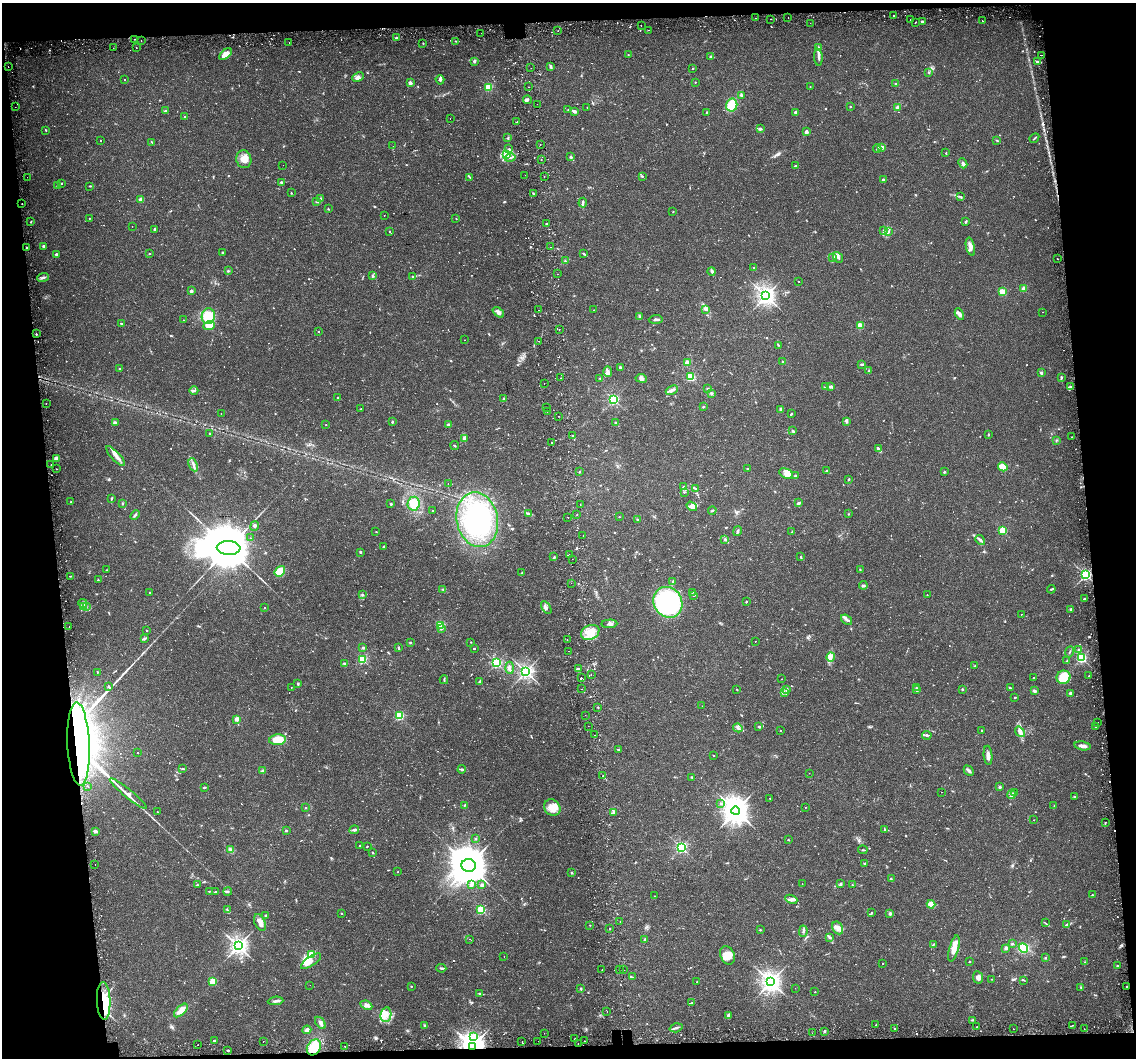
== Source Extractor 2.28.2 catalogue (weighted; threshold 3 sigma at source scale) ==
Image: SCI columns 43-4575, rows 106-4327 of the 4619 x 4393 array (HDU 1 of 3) = the unmasked area's bounding box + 8 px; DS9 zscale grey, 4 x 4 block average (1 PNG px = mean of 4 x 4 image px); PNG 1138 x 1060 px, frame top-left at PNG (2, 3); each listed source drawn as its Kron ellipse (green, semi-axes under 4 px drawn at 4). Shown black and unused: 12% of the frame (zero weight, under 2 of 3 exposures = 5% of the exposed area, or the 3 px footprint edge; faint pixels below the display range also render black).
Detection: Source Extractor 2.28.2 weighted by HDU 2 'WHT'. Background 0.0303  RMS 0.0033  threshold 0.015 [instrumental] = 3 sigma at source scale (4.5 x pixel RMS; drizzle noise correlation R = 1.50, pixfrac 1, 0.0396/0.0396 arcsec/px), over >= 5 px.
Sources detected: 1085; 5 too faint to see at this stretch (4 x 4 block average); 9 inside a brighter object's white glare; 52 cosmic-ray / hot-pixel residue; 2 long thin detections or spike segments (spike, bleed or trail) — neither listed nor drawn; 22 coinciding with a brighter row at this scale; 36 inside a brighter listed object's ellipse — not listed separately; of the other 959, all 500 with FLUX_AUTO >= 1.2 (the completeness limit of this list) listed and drawn (459 fainter detections not listed), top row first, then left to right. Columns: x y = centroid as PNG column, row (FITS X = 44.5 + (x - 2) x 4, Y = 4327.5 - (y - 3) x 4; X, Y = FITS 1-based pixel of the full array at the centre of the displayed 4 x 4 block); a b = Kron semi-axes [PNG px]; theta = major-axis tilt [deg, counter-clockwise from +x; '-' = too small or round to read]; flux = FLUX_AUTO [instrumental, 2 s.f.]
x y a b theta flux
894 16 2 2 - 9.3
788 17 2 2 - 1.9
756 18 2 2 - 2.1
770 19 2 2 - 1.6
910 20 2 2 - 3.4
982 21 2 2 - 10
915 22 2 2 - 2.2
922 22 2 2 - 8
810 23 2 2 - 2.4
641 25 2 2 - 1.6
649 30 2 2 - 1.8
558 31 2 2 - 2
481 33 2 2 - 1.8
396 38 2 2 - 11
134 39 2 2 - 1.8
141 40 2 2 - 1.3
456 41 2 2 - 1.2
289 42 2 2 - 2.2
423 43 2 2 - 1.9
113 48 2 2 - 2
136 48 2 2 - 1.3
818 48 3 2 - 2.2
226 54 7 4 38 22
628 54 2 2 - 1.6
1041 55 2 2 - 1.7
711 57 2 2 - 9.9
818 57 8 2 -86 6
474 61 3 3 - 3.6
1037 62 4 2 - 2.9
8 67 2 2 - 1.3
551 67 3 2 - 2.4
531 68 2 2 - 1.3
693 68 2 2 - 2.8
929 72 3 2 - 1.6
358 77 6 4 25 7.6
124 79 2 2 - 1.4
440 80 5 3 - 3.3
695 82 2 2 - 2
410 83 2 2 - 19
896 84 3 2 - 2.3
810 86 2 2 - 1.5
488 87 2 2 - 110
528 87 2 2 - 2.3
741 95 2 2 - 3.9
527 100 4 3 - 3.8
537 104 2 2 - 1.6
732 105 6 5 - 42
850 106 2 2 - 2.9
15 107 2 2 - 2.6
897 107 4 3 - 4
587 108 2 2 - 1.6
568 110 2 2 - 1.2
166 111 4 2 - 2.5
574 111 4 2 - 5.5
706 112 2 2 - 1.8
795 112 2 2 - 9.2
184 117 2 2 - 2.8
450 119 2 2 - 4.3
517 122 2 2 - 3.9
760 129 2 2 - 4.3
45 130 3 2 - 1.4
806 132 2 2 - 21
508 138 3 2 - 1.5
1034 138 5 2 - 2.1
101 140 2 2 - 2.5
997 140 4 2 - 1.6
152 142 4 2 - 1.9
540 145 2 2 - 2.8
393 146 2 2 - 1.5
881 147 3 2 - 2.7
877 148 4 2 - 2.9
509 149 3 3 - 2.7
946 153 2 2 - 2.4
506 154 2 2 - 34
571 157 3 3 - 2.6
510 158 5 2 - 3.2
244 159 9 7 -82 16
541 160 2 2 - 1.3
963 163 5 3 - 5.2
283 165 2 2 - 1.6
795 166 2 2 - 3
525 175 2 2 - 1.8
544 176 2 2 - 4.2
642 176 3 2 - 1.4
27 177 2 2 - 1.4
470 177 3 2 - 1.7
883 180 2 2 - 9.7
61 183 2 2 - 1.6
281 183 4 2 - 2.4
58 185 2 2 - 2.4
90 186 3 2 - 1.5
291 193 2 2 - 2.6
533 193 3 2 - 1.6
961 197 2 2 - 1.3
141 199 4 3 - 6.3
320 199 3 2 - 2.2
317 202 4 2 - 1.7
583 203 5 2 - 3.6
22 204 2 2 - 1.7
328 209 2 2 - 1.3
673 212 2 2 - 1.8
384 216 2 2 - 1.5
89 218 2 2 - 1.2
456 219 2 2 - 2
966 221 3 2 - 2.9
31 222 2 2 - 1.3
546 224 2 2 - 2.6
132 226 2 2 - 1.4
155 229 3 2 - 2.7
389 231 2 2 - 1.7
883 231 3 2 - 3.3
888 231 4 2 - 3.2
43 246 2 2 - 9
27 247 2 2 - 4.7
550 247 2 2 - 2.1
970 247 9 4 -76 11
149 253 2 2 - 2.3
223 253 3 2 - 2.5
56 254 2 2 - 9.8
583 254 3 2 - 1.7
838 257 6 3 -51 5.7
833 258 2 2 - 1.4
1057 259 2 2 - 1.7
565 261 2 2 - 1.3
754 267 2 2 - 2
228 271 3 2 - 1.6
712 271 4 3 - 3.3
558 274 2 2 - 2.2
372 276 4 2 - 2.4
413 276 4 2 - 1.5
43 277 6 3 22 4.6
798 281 2 2 - 2.5
1024 288 2 2 - 32
191 291 2 2 - 15
1002 292 2 2 - 86
766 296 3 3 - 1100
539 310 2 2 - 3
594 310 2 2 - 1.6
706 310 3 2 - 1.9
498 312 6 3 -40 7.3
1043 312 2 2 - 1.4
959 314 6 3 -61 7.6
208 316 8 6 79 64
639 317 3 2 - 1.9
656 319 7 2 4 4.3
183 320 2 2 - 1.3
121 323 2 2 - 2.6
209 326 6 4 22 44
860 326 2 2 - 75
559 329 2 2 - 1.9
318 331 2 2 - 2.2
36 334 2 2 - 4.4
464 340 2 2 - 1.2
539 341 2 2 - 5.5
778 345 3 2 - 1.4
782 362 2 2 - 1.7
687 363 2 2 - 44
861 364 3 2 - 2.9
620 367 2 2 - 11
119 369 2 2 - 1.5
869 371 2 2 - 1.5
608 372 5 3 - 6.2
1041 373 2 2 - 8.9
691 377 2 2 - 160
1061 377 2 2 - 3.3
560 378 2 2 - 2.1
600 378 2 2 - 1.6
641 378 5 4 - 6.3
544 384 2 2 - 3.4
830 386 2 2 - 12
1070 386 2 2 - 3.3
825 387 3 2 - 1.2
707 388 3 2 - 1.3
672 390 6 3 22 5.9
194 391 4 2 - 3.2
711 393 3 2 - 2.7
337 397 2 2 - 2.3
504 399 2 2 - 17
614 399 2 2 - 310
46 404 2 2 - 2.8
546 407 2 2 - 1.2
703 407 2 2 - 4.2
361 409 2 2 - 2.4
781 409 2 2 - 15
547 411 2 2 - 1.3
221 414 2 2 - 2.3
791 414 2 2 - 1.8
559 416 2 2 - 3.1
847 421 4 2 - 1.9
392 422 3 2 - 2.7
115 423 4 3 - 2.6
615 423 2 2 - 5.8
326 425 2 2 - 1.7
448 425 2 2 - 13
793 431 3 2 - 3.7
209 433 2 2 - 2
988 434 3 2 - 1.6
573 436 3 2 - 2.2
1071 437 2 2 - 1.3
465 439 3 2 - 3
1056 440 3 2 - 1.8
551 442 2 2 - 2.7
455 446 4 2 - 1.8
878 449 4 3 - 3.2
115 456 13 3 -47 10
56 458 3 3 - 6.6
51 465 2 2 - 1.9
193 465 7 2 -66 4.7
1003 467 5 4 - 23
56 469 2 2 - 1.6
748 469 2 2 - 8.8
579 471 2 2 - 1.4
827 471 2 2 - 1.8
944 472 2 2 - 6.8
786 474 7 4 -26 11
795 476 2 2 - 8.6
849 479 3 2 - 2.6
448 484 2 2 - 1.7
683 487 3 2 - 1.7
695 489 2 2 - 3.3
684 492 2 2 - 1.7
111 498 2 2 - 2.6
71 502 2 2 - 1.8
122 503 2 2 - 1.8
799 503 4 2 - 4.4
391 504 2 2 - 7
414 504 7 6 - 44
580 504 2 2 - 1.4
692 506 5 4 - 9.5
712 510 4 2 - 2.3
433 511 2 2 - 1.2
528 513 4 2 - 1.4
577 514 2 2 - 2.3
848 514 2 2 - 1.5
135 515 5 2 - 3.9
568 517 2 2 - 12
619 517 2 2 - 1.9
637 519 2 2 - 1.4
477 520 28 20 -79 170
255 526 5 3 - 3.3
1002 530 2 2 - 110
737 531 5 3 - 3.4
376 532 2 2 - 2.2
792 532 2 2 - 1.9
583 535 2 2 - 9.5
250 538 2 2 - 1.4
725 539 2 2 - 13
980 540 5 2 - 5
384 546 2 2 - 2.2
229 548 12 7 -1 17000
360 552 2 2 - 5.7
569 554 2 2 - 1.8
554 557 3 2 - 1.4
800 557 3 2 - 1.2
572 559 2 2 - 1.3
860 569 3 2 - 1.3
107 570 2 2 - 1.8
280 571 6 4 51 46
522 572 3 2 - 1.5
1085 575 2 2 - 360
70 576 4 2 - 1.6
98 580 3 2 - 1.4
673 581 2 2 - 3
571 583 2 2 - 1.2
863 585 4 2 - 2.9
443 589 3 2 - 1.6
1051 589 4 2 - 2.6
149 592 2 2 - 1.8
692 592 2 2 - 2.1
363 594 3 2 - 1.2
694 595 2 2 - 2.2
927 595 2 2 - 1.7
1084 599 2 2 - 5.2
668 602 16 14 -58 310
746 602 2 2 - 1.7
83 603 4 2 - 3.5
86 606 4 2 - 2.5
83 607 3 2 - 2.8
264 608 2 2 - 2.7
546 608 7 3 -57 5.7
1071 609 2 2 - 8.2
1021 614 2 2 - 1.3
846 620 6 2 -38 5.1
609 624 8 3 3 5.3
440 625 2 2 - 140
69 627 2 2 - 1.6
441 628 2 2 - 7.1
147 631 2 2 - 3.4
590 632 9 7 23 24
144 638 3 2 - 2.3
567 640 2 2 - 1.7
755 641 2 2 - 2.6
410 642 3 2 - 1.4
471 642 2 2 - 2.6
363 648 2 2 - 8.8
398 648 3 2 - 2.5
474 649 2 2 - 2.5
1078 649 3 2 - 1.5
569 651 2 2 - 1.3
1070 652 5 2 - 1.9
831 657 4 3 - 6.3
1081 658 2 2 - 280
362 659 2 2 - 140
1067 661 4 2 - 1.3
496 663 2 2 - 290
345 664 3 2 - 3.2
974 666 4 2 - 1.4
509 668 6 3 -87 6.6
578 669 2 2 - 3.3
97 672 2 2 - 3.1
526 672 2 2 - 780
591 674 2 2 - 1.3
1089 676 2 2 - 1.9
1064 677 7 6 - 38
581 678 2 2 - 3
1033 678 2 2 - 2
782 679 2 2 - 3.3
444 680 4 2 - 2.1
479 682 4 2 - 2.4
298 684 3 2 - 2.5
108 686 2 2 - 4.1
291 687 2 2 - 1.3
916 688 3 2 - 1.9
1010 688 2 2 - 4.4
582 689 2 2 - 1.3
737 689 2 2 - 1.3
786 689 4 2 - 2.9
962 689 2 2 - 5.2
917 690 2 2 - 3.5
1035 691 3 3 - 3.3
785 693 2 2 - 1.3
1070 693 2 2 - 12
1015 697 2 2 - 4.9
702 706 2 2 - 1.3
598 707 2 2 - 3.6
399 715 2 2 - 200
585 715 2 2 - 1.7
237 719 2 2 - 32
1098 723 2 2 - 3.4
588 726 2 2 - 2.7
1095 726 2 2 - 2.7
759 727 4 2 - 1.8
738 728 5 2 - 4.1
780 730 2 2 - 1.6
982 731 2 2 - 1.3
1020 732 6 4 -52 7.8
594 735 2 2 - 5.5
927 735 5 2 - 3.1
278 740 8 5 5 34
78 744 42 11 -87 840
1083 746 8 3 -10 11
618 749 3 2 - 1.5
138 753 2 2 - 1.4
988 755 9 4 -85 10
713 756 2 2 - 2.1
182 768 3 2 - 1.3
462 769 4 2 - 2.8
262 771 3 3 - 2.7
969 771 6 2 -45 6.7
809 773 2 2 - 2
603 776 2 2 - 2.1
692 778 3 2 - 1.8
88 786 2 2 - 8.4
204 787 3 2 - 2.1
1000 787 2 2 - 9.1
941 792 2 2 - 1.4
1014 792 3 2 - 1.4
128 794 23 4 -39 26
1012 795 4 3 - 4.4
1074 797 3 2 - 1.3
770 798 2 2 - 1.5
721 803 2 2 - 2.4
465 805 4 2 - 1.8
1054 806 2 2 - 1.3
805 807 2 2 - 1.4
305 808 2 2 - 2.7
552 808 9 7 -49 20
736 811 4 4 - 2800
157 812 2 2 - 1.4
614 812 4 3 - 3.4
1034 820 2 2 - 1.2
1105 822 2 2 - 3.5
884 829 3 2 - 1.6
286 830 2 2 - 7.5
354 830 5 2 - 4.5
96 831 3 3 - 5.2
475 838 3 2 - 1.6
788 840 2 2 - 1.4
360 846 2 2 - 1.9
367 846 2 2 - 1.5
681 847 2 2 - 380
230 849 2 2 - 2.3
863 850 5 2 - 1.9
372 852 2 2 - 1.7
865 863 2 2 - 2.8
95 865 2 2 - 1.3
469 865 7 6 - 7400
398 872 2 2 - 2.2
572 873 2 2 - 6.2
891 879 3 2 - 2
841 883 3 2 - 2.1
802 884 2 2 - 1.3
197 885 2 2 - 4.7
471 885 4 3 - 3.9
482 885 2 2 - 13
852 885 2 2 - 2.2
209 891 2 2 - 1.2
215 892 2 2 - 3.4
228 892 4 2 - 2.7
1092 895 2 2 - 3.2
655 896 2 2 - 1.4
791 899 6 3 -22 6
931 904 4 3 - 14
227 910 3 2 - 2.8
481 910 2 2 - 160
871 912 3 2 - 1.5
342 913 2 2 - 1.5
890 913 2 2 - 7.2
266 916 2 2 - 7
620 921 2 2 - 1.2
260 922 9 5 -65 11
1045 923 3 2 - 1.8
590 925 2 2 - 1.6
1066 925 4 2 - 2.4
838 928 7 5 -60 9.4
610 929 2 2 - 3.2
760 930 2 2 - 4.1
803 931 6 2 88 3.9
829 937 3 2 - 2.8
470 939 2 2 - 1.7
645 939 2 2 - 6.4
1012 944 2 2 - 8.1
933 945 3 2 - 1.7
238 946 3 3 - 1000
954 948 13 4 75 17
1006 948 4 3 - 4.1
1023 948 5 4 - 71
312 954 2 2 - 59
727 955 9 7 -66 26
504 957 2 2 - 1.2
1045 957 2 2 - 1.6
311 961 12 4 34 10
969 962 2 2 - 3.5
1085 962 3 2 - 1.5
882 963 2 2 - 16
1117 966 2 2 - 2
441 968 5 2 - 3.7
619 969 2 2 - 1.9
602 970 2 2 - 1.2
623 970 2 2 - 6.7
632 977 2 2 - 1.4
978 977 6 5 - 7.9
992 979 2 2 - 1.6
1023 980 3 2 - 1.6
212 982 2 2 - 92
697 982 2 2 - 1.5
771 982 3 3 - 1400
310 985 2 2 - 1.6
411 986 2 2 - 2.7
1127 986 2 2 - 1.7
581 988 3 2 - 1.7
795 988 2 2 - 3
1081 988 2 2 - 1.5
815 992 2 2 - 1.6
480 994 3 2 - 2.2
104 1001 19 7 -88 47
275 1001 8 2 5 5.1
691 1003 4 2 - 1.8
366 1005 6 3 -24 6
181 1010 8 3 44 23
607 1011 2 2 - 5.7
386 1015 7 5 79 16
729 1016 4 3 - 5.6
972 1020 3 2 - 1.5
320 1023 7 3 -54 7
876 1025 2 2 - 5.4
1072 1025 2 2 - 2.6
424 1026 3 2 - 2.1
977 1027 3 2 - 1.2
676 1028 7 2 16 4.3
894 1028 2 2 - 1.6
1013 1029 2 2 - 1.4
1084 1029 2 2 - 2.5
307 1030 4 3 - 5.8
825 1031 2 2 - 9.4
544 1033 2 2 - 1.3
812 1033 2 2 - 2.2
473 1037 2 2 - 3.4
575 1038 2 2 - 1.8
214 1041 2 2 - 6.6
263 1041 2 2 - 3
522 1041 2 2 - 2.9
538 1041 2 2 - 1.2
584 1041 2 2 - 1.5
578 1043 2 2 - 2
198 1045 2 2 - 6.7
345 1046 2 2 - 1.6
472 1046 3 3 - 2400
314 1047 8 6 59 57
228 1050 3 2 - 2.1
Overlapping masked pixels (flux is a lower limit): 5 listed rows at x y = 78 744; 1127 986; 104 1001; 472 1046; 314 1047
Diffuse or blended objects may show on this block-average render without a row.